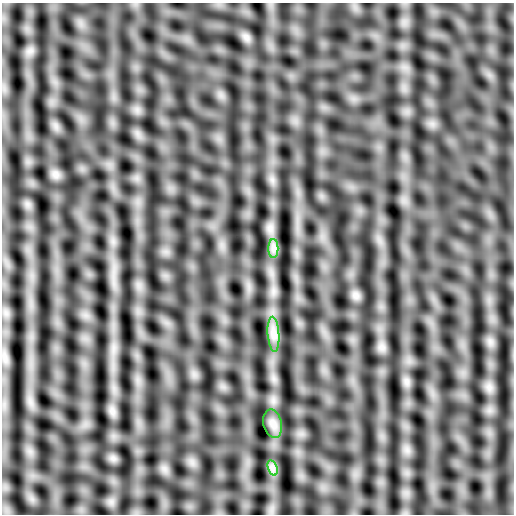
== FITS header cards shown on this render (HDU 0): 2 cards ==
NAXIS1  =                  512
NAXIS2  =                  512

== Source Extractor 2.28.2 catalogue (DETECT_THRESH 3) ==
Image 512 x 512 px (HDU 0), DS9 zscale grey, 1 PNG px = 1 image px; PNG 516 x 516 px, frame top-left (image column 1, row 512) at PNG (2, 3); each listed source drawn as its Kron ellipse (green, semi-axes under 4 px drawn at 4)
Background 7.22e-04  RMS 0.057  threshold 0.171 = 3 sigma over >= 5 px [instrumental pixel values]
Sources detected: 4; all 4 listed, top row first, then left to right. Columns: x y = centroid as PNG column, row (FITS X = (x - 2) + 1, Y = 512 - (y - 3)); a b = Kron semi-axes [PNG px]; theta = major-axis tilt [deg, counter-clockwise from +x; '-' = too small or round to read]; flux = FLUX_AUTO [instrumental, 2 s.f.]
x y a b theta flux
273 248 9 5 -90 17
273 334 17 6 -86 32
273 424 14 9 -78 29
273 468 8 4 -71 14